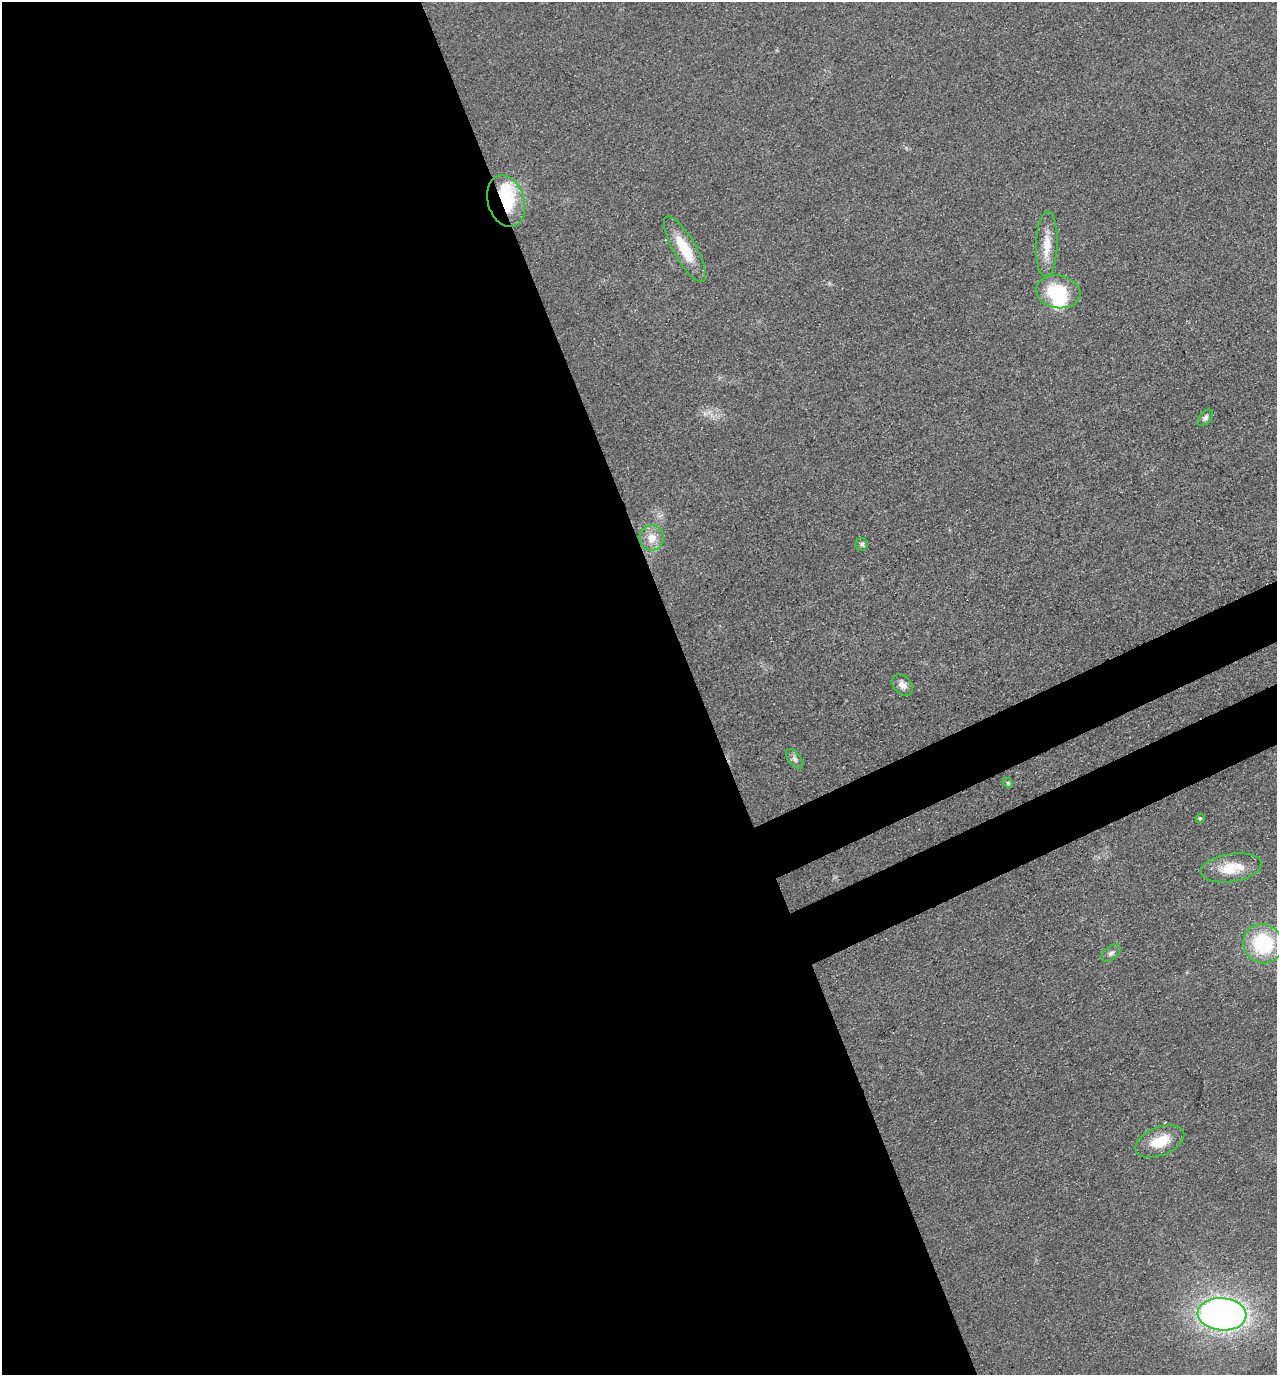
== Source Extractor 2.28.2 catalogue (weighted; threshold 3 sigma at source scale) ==
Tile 9 of 4 x 4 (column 1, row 3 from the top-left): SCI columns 190-1464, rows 1459-2831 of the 5608 x 5664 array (HDU 1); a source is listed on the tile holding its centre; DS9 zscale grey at full resolution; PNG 1279 x 1377 px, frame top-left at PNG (2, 2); each listed source drawn as its Kron ellipse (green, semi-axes under 4 px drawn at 4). Shown black and unused: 58% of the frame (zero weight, under 3 of 4 exposures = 7% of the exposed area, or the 3 px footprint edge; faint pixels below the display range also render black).
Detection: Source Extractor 2.28.2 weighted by HDU 2 'WHT'; one run over the whole footprint, this tile lists its part. Background 0.049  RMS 0.0096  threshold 0.0433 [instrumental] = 3 sigma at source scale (4.5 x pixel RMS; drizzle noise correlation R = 1.50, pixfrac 1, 0.05/0.05 arcsec/px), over >= 5 px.
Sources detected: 18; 2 inside a brighter object's white glare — neither listed nor drawn; the other 16 listed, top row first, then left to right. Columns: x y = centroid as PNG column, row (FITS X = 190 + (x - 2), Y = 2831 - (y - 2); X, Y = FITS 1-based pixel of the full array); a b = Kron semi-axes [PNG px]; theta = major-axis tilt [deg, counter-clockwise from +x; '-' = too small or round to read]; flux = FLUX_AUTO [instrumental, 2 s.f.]
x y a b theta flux
506 201 26 18 -73 55
1047 244 33 11 88 19
685 249 37 11 -60 32
1058 292 22 16 -10 49
1205 418 9 5 49 3
652 538 13 12 - 13
862 544 6 6 - 2.2
902 685 12 8 -47 6.6
794 759 12 6 -53 3.5
1008 783 6 4 -45 1.4
1200 818 4 4 - 1.9
1231 868 31 14 9 27
1263 944 20 19 - 72
1111 953 11 6 38 3.6
1160 1141 26 14 22 24
1222 1314 24 16 -4 500
Overlapping masked pixels (flux is a lower limit): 1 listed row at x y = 506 201